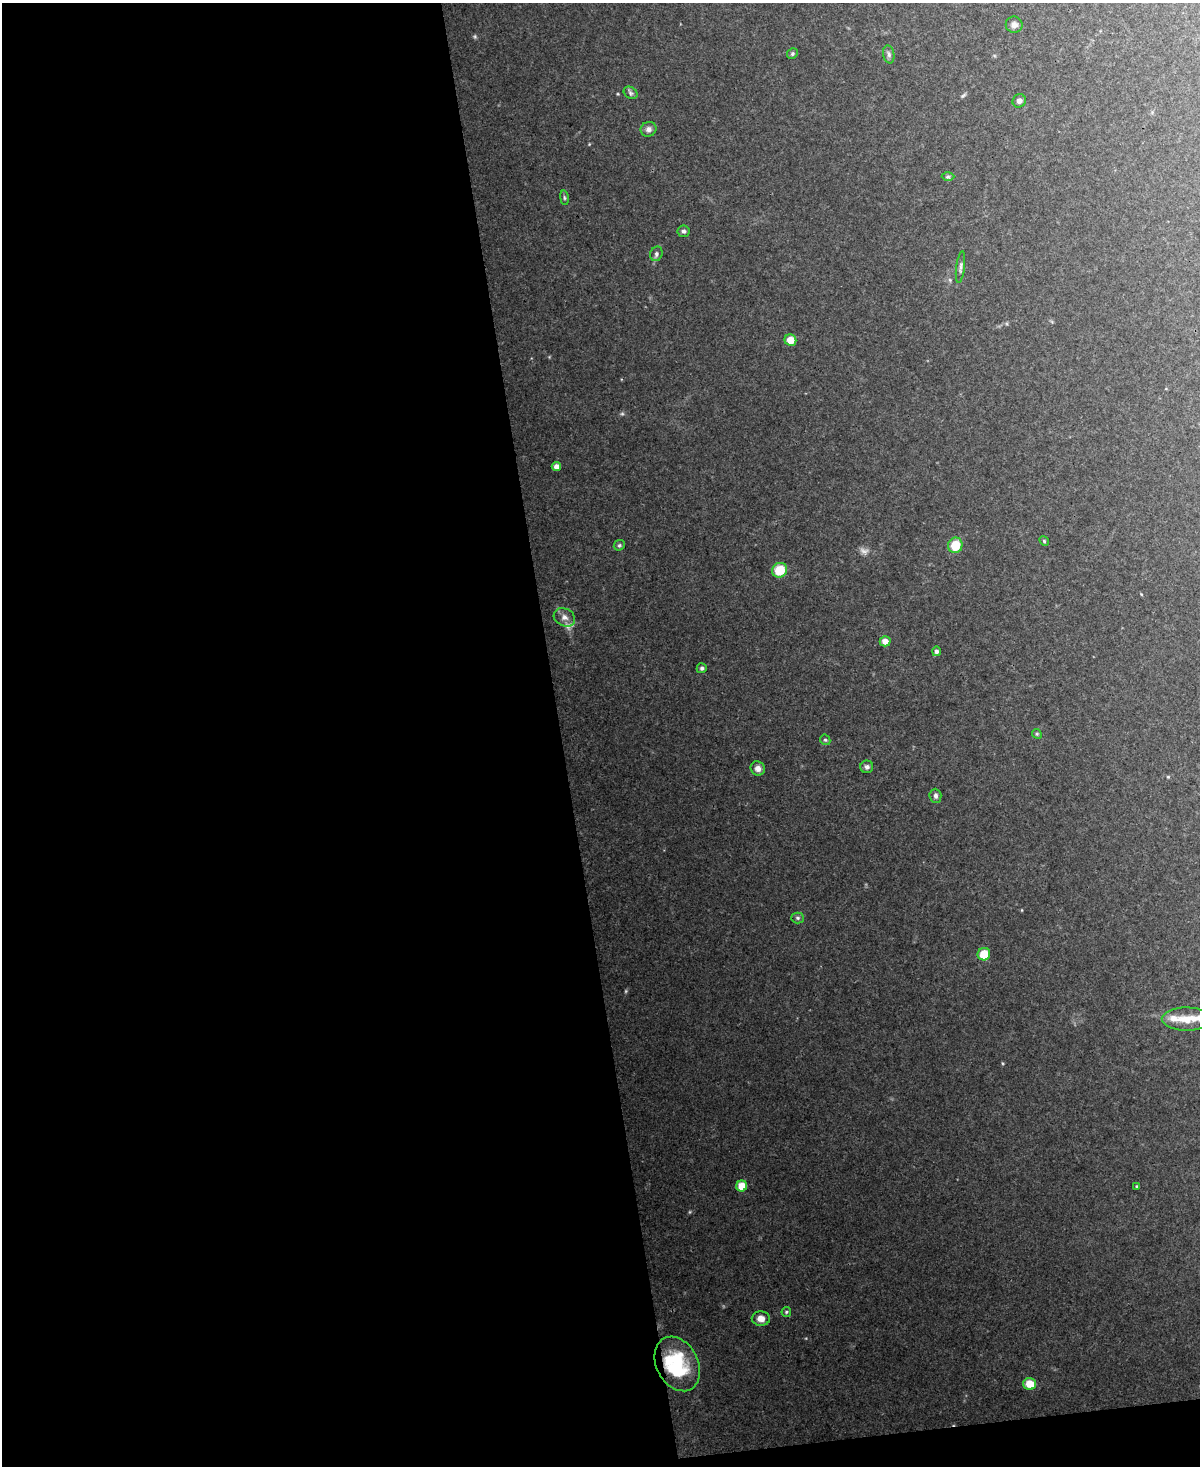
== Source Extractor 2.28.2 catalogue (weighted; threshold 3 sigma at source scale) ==
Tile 9 of 4 x 3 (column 1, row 3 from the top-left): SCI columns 1-1198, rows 133-1596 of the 4794 x 4767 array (HDU 1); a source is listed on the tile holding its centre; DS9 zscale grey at full resolution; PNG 1202 x 1468 px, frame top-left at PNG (2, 3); each listed source drawn as its Kron ellipse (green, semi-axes under 4 px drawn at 4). Shown black and unused: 48% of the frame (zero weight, under 3 of 4 exposures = <1% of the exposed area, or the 3 px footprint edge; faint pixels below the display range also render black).
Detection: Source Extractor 2.28.2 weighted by HDU 2 'WHT'; one run over the whole footprint, this tile lists its part. Background 0.127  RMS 0.0075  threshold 0.0337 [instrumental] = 3 sigma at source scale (4.5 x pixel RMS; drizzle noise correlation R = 1.50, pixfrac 1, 0.05/0.05 arcsec/px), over >= 5 px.
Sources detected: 39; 1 too faint to see at this stretch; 1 inside a brighter object's white glare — neither listed nor drawn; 2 inside a brighter listed object's ellipse — not listed separately; the other 35 listed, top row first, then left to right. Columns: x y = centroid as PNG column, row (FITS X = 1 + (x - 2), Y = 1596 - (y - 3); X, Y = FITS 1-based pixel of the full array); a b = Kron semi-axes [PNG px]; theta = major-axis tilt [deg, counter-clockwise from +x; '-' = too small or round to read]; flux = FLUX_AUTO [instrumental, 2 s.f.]
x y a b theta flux
1014 25 8 8 - 3.2
792 54 6 5 - 1.1
889 54 9 5 -80 1.9
631 93 7 5 -36 1.6
1019 101 7 6 - 2.3
649 129 8 7 - 2.8
948 177 6 4 1 1.1
564 198 7 3 -82 1
683 231 6 6 - 1.9
656 254 7 6 - 1.9
960 267 16 3 83 2.2
790 340 6 5 - 8
556 466 5 4 - 3.8
1044 541 5 4 - 0.97
619 545 6 5 - 1.1
955 545 8 7 - 16
780 570 8 7 - 17
564 617 11 8 -27 4.3
885 641 5 5 - 5.2
936 651 5 4 - 2.3
702 668 5 5 - 1.4
1037 734 5 4 - 0.88
825 740 6 4 -42 1.1
867 767 6 6 - 2.2
758 768 7 7 - 3.5
935 796 7 6 - 2.2
798 918 6 5 - 1.4
984 954 6 6 - 14
1187 1019 25 11 -1 13
742 1186 5 5 - 11
1137 1186 4 3 - 0.76
786 1312 5 5 - 1.1
761 1319 9 7 -2 5.3
677 1364 29 21 -62 45
1030 1384 6 6 - 12